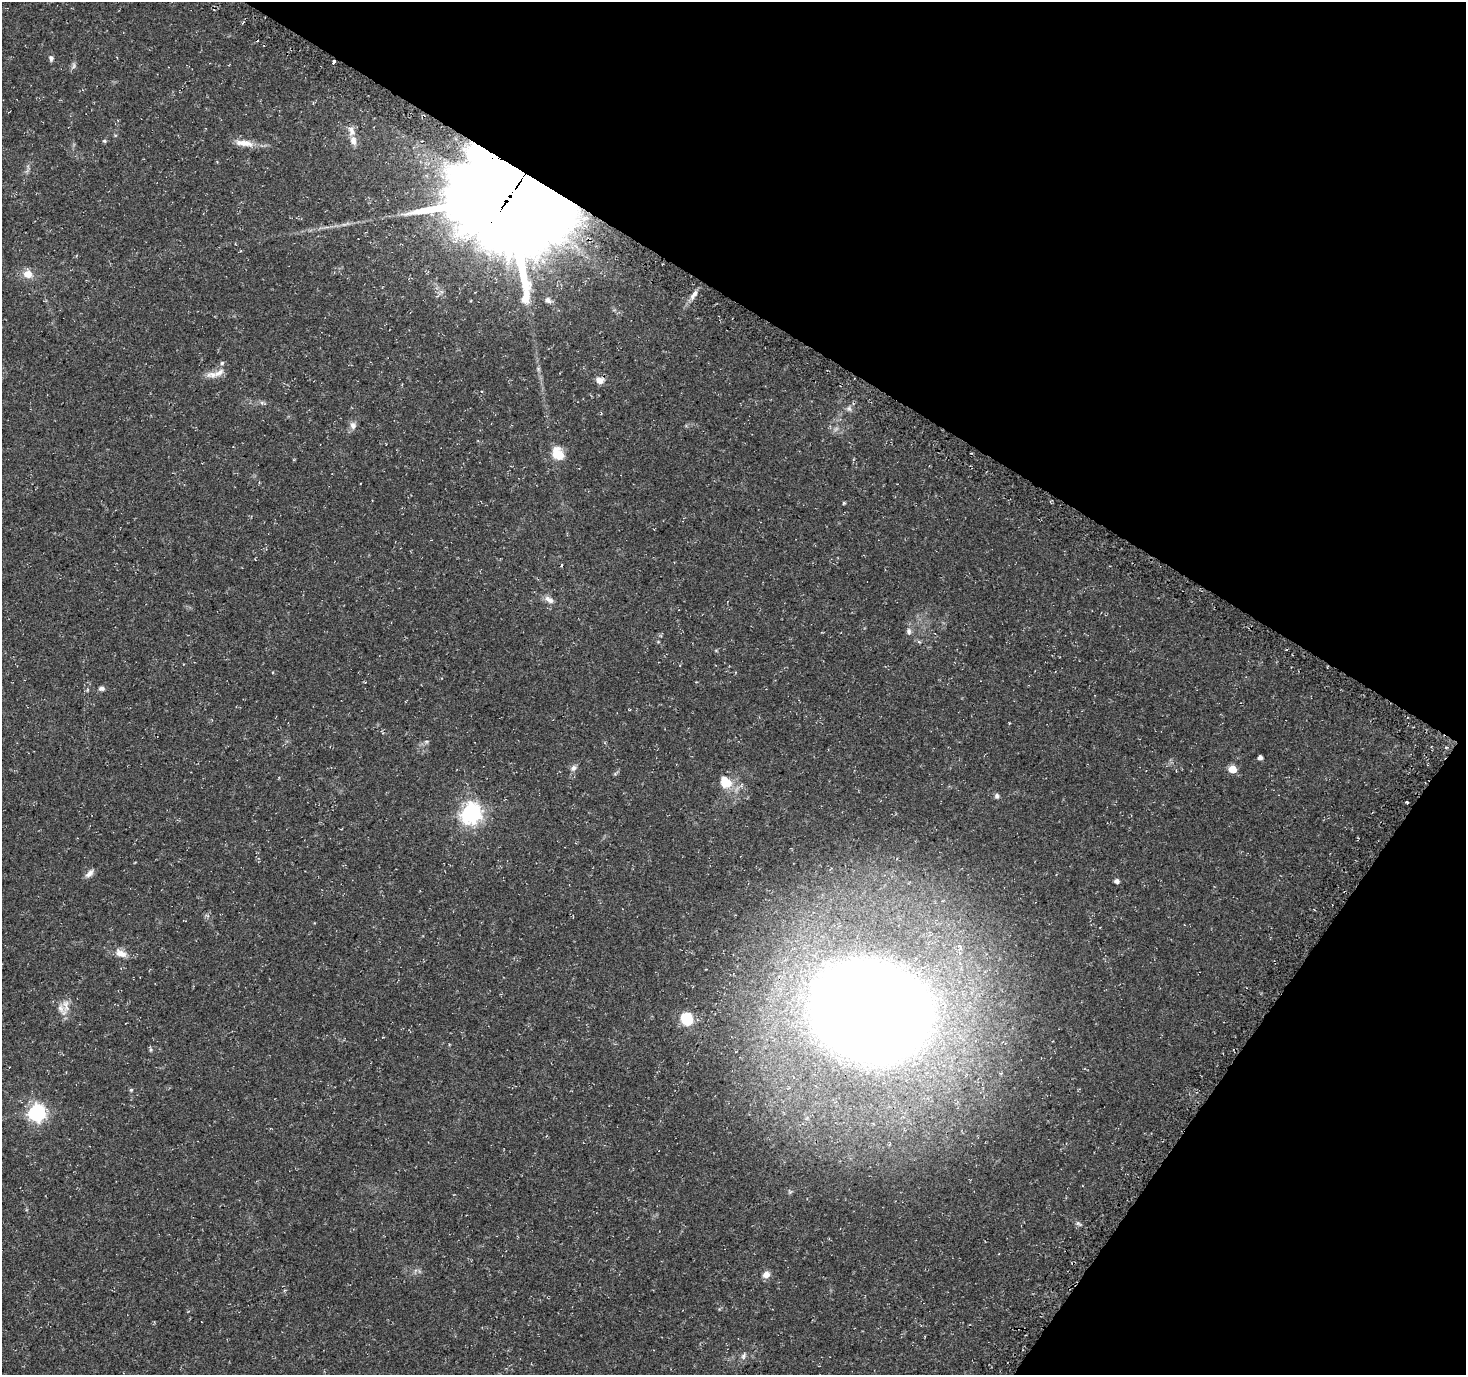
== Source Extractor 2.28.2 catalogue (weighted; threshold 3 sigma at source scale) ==
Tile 8 of 4 x 4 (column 4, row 2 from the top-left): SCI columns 4480-5943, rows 2999-4371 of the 5992 x 6054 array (HDU 1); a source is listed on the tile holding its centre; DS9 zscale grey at full resolution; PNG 1468 x 1377 px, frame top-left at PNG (2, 2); no overlay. Shown black and unused: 30% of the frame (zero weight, under 3 of 4 exposures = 5% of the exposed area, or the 3 px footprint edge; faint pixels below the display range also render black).
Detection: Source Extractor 2.28.2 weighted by HDU 2 'WHT'; one run over the whole footprint, this tile lists its part. Background 0.0482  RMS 0.004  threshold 0.0178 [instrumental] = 3 sigma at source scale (4.5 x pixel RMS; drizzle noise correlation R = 1.50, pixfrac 1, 0.0396/0.0396 arcsec/px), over >= 5 px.
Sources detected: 56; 2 too faint to see at this stretch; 4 cosmic-ray / hot-pixel residue — not listed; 3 inside a brighter listed object's ellipse — not listed separately; the other 47 listed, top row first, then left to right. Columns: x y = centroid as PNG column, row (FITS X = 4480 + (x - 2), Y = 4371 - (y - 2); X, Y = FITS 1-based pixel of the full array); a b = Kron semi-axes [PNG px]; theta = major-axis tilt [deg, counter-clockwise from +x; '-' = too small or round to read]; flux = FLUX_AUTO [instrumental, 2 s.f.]
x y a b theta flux
51 58 7 5 87 1.1
334 62 4 3 - 3.8
73 66 9 5 77 1.1
423 116 12 8 38 4.3
403 136 10 7 16 2.8
353 140 11 7 -77 2.5
104 141 5 4 - 0.54
422 141 6 4 0 0.94
244 143 28 9 -8 5.2
413 147 8 6 48 2
510 196 33 30 -14 11000
543 261 11 8 -50 3.4
28 274 11 10 - 4.1
694 294 14 6 57 2.2
548 300 10 8 -22 1.7
538 369 7 4 73 0.66
219 373 17 9 32 3.6
600 380 10 8 -6 2.8
262 403 9 4 -13 0.89
849 409 8 6 -43 1.2
353 426 10 8 -71 1.9
558 454 14 11 -59 9
844 503 4 3 - 0.58
549 600 15 7 -31 2.4
909 631 10 7 -85 1.4
658 642 5 3 - 0.33
102 688 8 5 2 1.1
426 742 6 4 19 0.63
1260 757 4 4 - 1.4
574 768 10 7 33 1.6
1232 769 5 5 - 9.9
726 782 15 13 -38 7.7
997 796 7 6 - 0.95
1407 802 3 3 - 0.53
471 813 8 7 - 170
90 873 13 6 45 1.9
1117 881 5 4 - 1.6
121 953 18 9 -22 3.8
61 1008 20 9 -60 3.5
870 1011 73 53 -16 1400
687 1019 13 12 - 12
150 1050 7 4 -82 0.62
131 1090 5 5 - 0.56
37 1113 7 7 - 140
1078 1223 10 5 -33 0.95
766 1274 8 7 - 2.8
743 1356 10 7 66 1.3
Overlapping masked pixels (flux is a lower limit): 4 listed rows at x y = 334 62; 423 116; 510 196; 870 1011